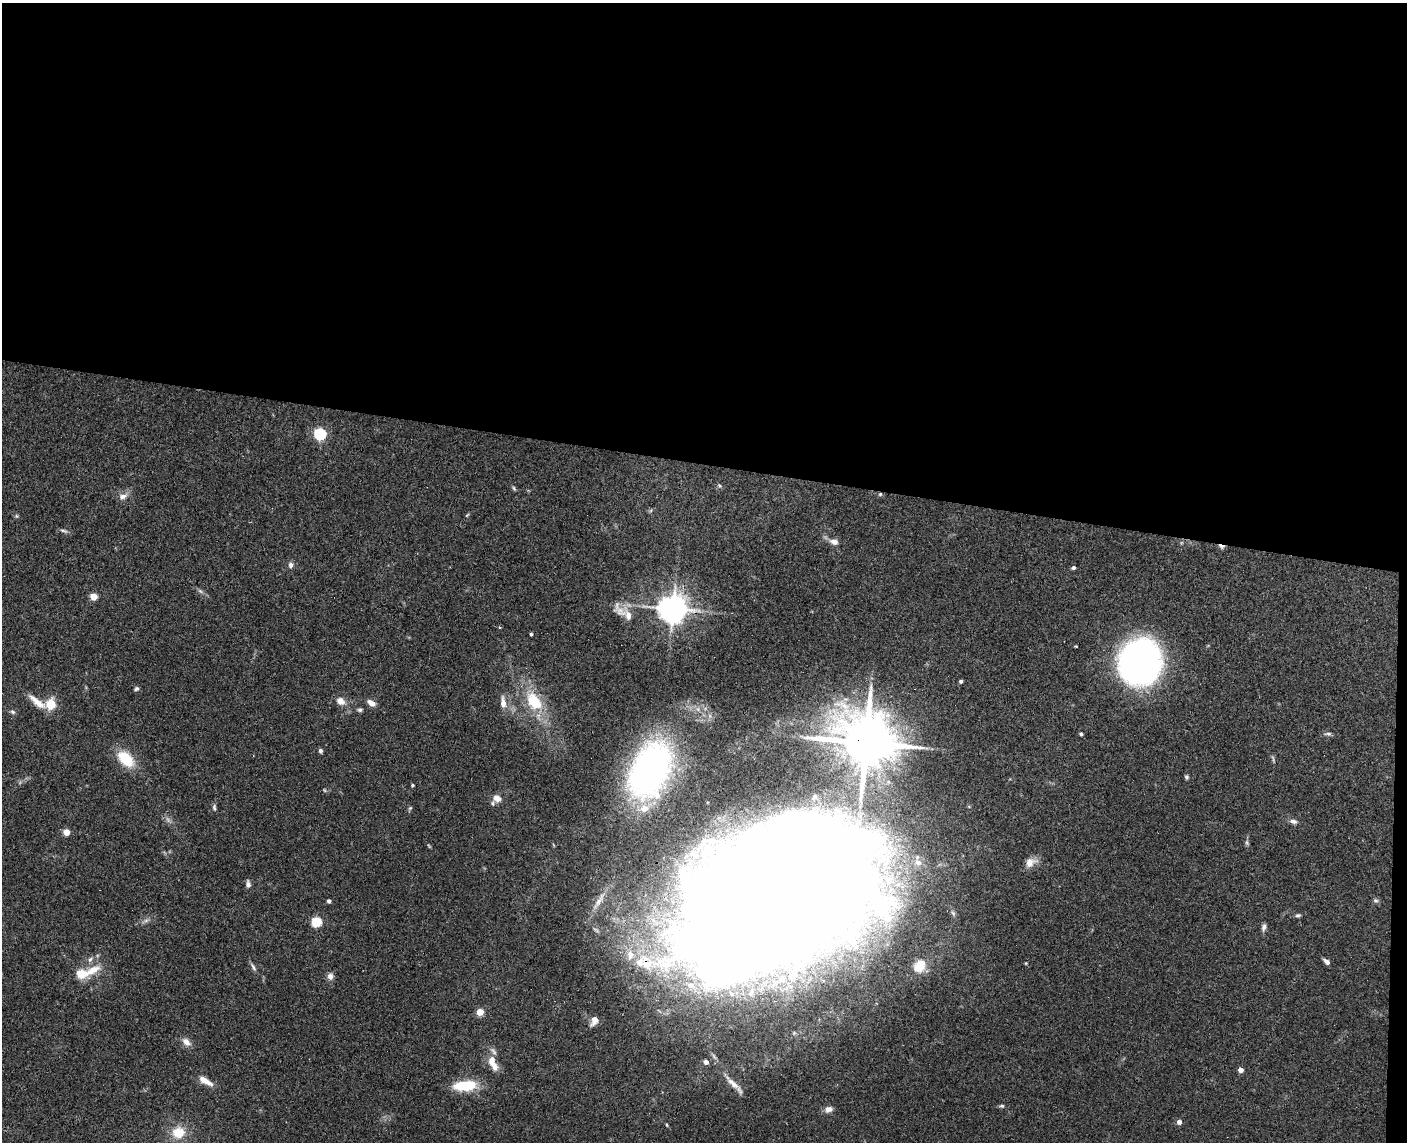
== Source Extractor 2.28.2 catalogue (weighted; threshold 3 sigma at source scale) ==
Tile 3 of 3 x 4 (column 3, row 1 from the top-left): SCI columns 2974-4378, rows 3434-4573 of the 4654 x 4582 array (HDU 1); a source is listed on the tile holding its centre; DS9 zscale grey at full resolution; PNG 1409 x 1144 px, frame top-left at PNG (2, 3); no overlay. Shown black and unused: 41% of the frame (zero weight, under 3 of 4 exposures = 6% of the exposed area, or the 3 px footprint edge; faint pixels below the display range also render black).
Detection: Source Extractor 2.28.2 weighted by HDU 2 'WHT'; one run over the whole footprint, this tile lists its part. Background 0.138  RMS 0.0068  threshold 0.0308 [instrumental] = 3 sigma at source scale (4.5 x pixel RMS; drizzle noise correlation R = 1.50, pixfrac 1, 0.05/0.05 arcsec/px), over >= 5 px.
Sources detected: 85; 5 too faint to see at this stretch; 1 inside a brighter object's white glare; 1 cosmic-ray / hot-pixel residue — not listed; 6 inside a brighter listed object's ellipse — not listed separately; the other 72 listed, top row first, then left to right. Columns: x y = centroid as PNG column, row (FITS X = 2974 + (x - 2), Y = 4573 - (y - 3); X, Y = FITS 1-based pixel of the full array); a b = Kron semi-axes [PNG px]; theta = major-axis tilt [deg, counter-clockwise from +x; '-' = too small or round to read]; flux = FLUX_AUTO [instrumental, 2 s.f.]
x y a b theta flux
320 434 6 5 - 92
719 486 7 5 -45 1.2
514 488 7 4 -63 1.1
880 494 5 5 - 1.2
123 496 12 8 16 4.4
467 515 6 4 44 0.79
16 516 5 5 - 0.96
64 531 12 4 -16 1.8
834 542 11 7 -14 4.6
290 565 8 6 80 2.5
1073 567 5 4 - 1.7
94 596 5 4 - 18
673 608 9 8 - 1100
621 611 26 13 -50 7.9
531 634 3 3 - 1.2
1075 646 3 3 - 0.64
1139 663 40 29 75 340
961 681 4 3 - 1.5
136 689 6 5 - 1.4
340 701 11 9 -32 5.7
534 701 25 16 -55 30
37 702 29 8 -38 9.3
371 703 10 6 -33 5.1
503 703 15 7 -82 6.3
51 704 13 10 78 12
360 710 6 5 - 1.5
13 712 7 6 - 1.5
1081 734 4 3 - 1.3
1328 734 10 5 -5 1.8
865 742 18 15 -23 4900
320 751 5 4 - 1.7
126 759 15 10 -43 28
650 770 48 31 66 290
1187 777 6 5 - 1.2
412 785 3 3 - 0.95
497 798 10 8 -35 4.7
707 802 4 3 - 0.58
214 807 10 5 -89 1.7
410 808 6 4 44 0.98
1293 821 10 6 -17 2.8
66 832 5 4 - 13
1030 862 16 11 24 6.4
248 884 10 6 -88 2.3
778 897 175 99 26 3800
1376 900 7 6 - 1.5
329 901 4 4 - 2
599 901 29 6 59 6.2
1298 915 6 5 - 1.4
145 921 11 4 20 2.3
317 921 5 5 - 52
1264 927 9 5 74 2.3
90 959 9 5 52 2.2
1327 962 7 4 -40 3
1026 963 4 3 - 0.65
919 966 19 15 53 14
253 967 13 5 -60 2.2
93 970 25 11 30 12
81 973 6 5 - 33
330 976 9 7 86 3.4
480 1012 4 4 - 16
594 1021 12 7 61 5.6
186 1042 13 8 -43 4.7
706 1062 5 5 - 2.8
493 1063 23 9 -66 9.3
1240 1070 4 4 - 6.2
205 1081 18 6 -31 8.2
734 1084 36 6 -46 7.2
465 1086 26 11 5 27
1002 1106 8 5 -4 1.3
828 1109 10 7 16 4
1179 1122 5 4 - 3.9
178 1132 16 15 - 16
Overlapping masked pixels (flux is a lower limit): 4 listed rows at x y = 880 494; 673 608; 865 742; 778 897